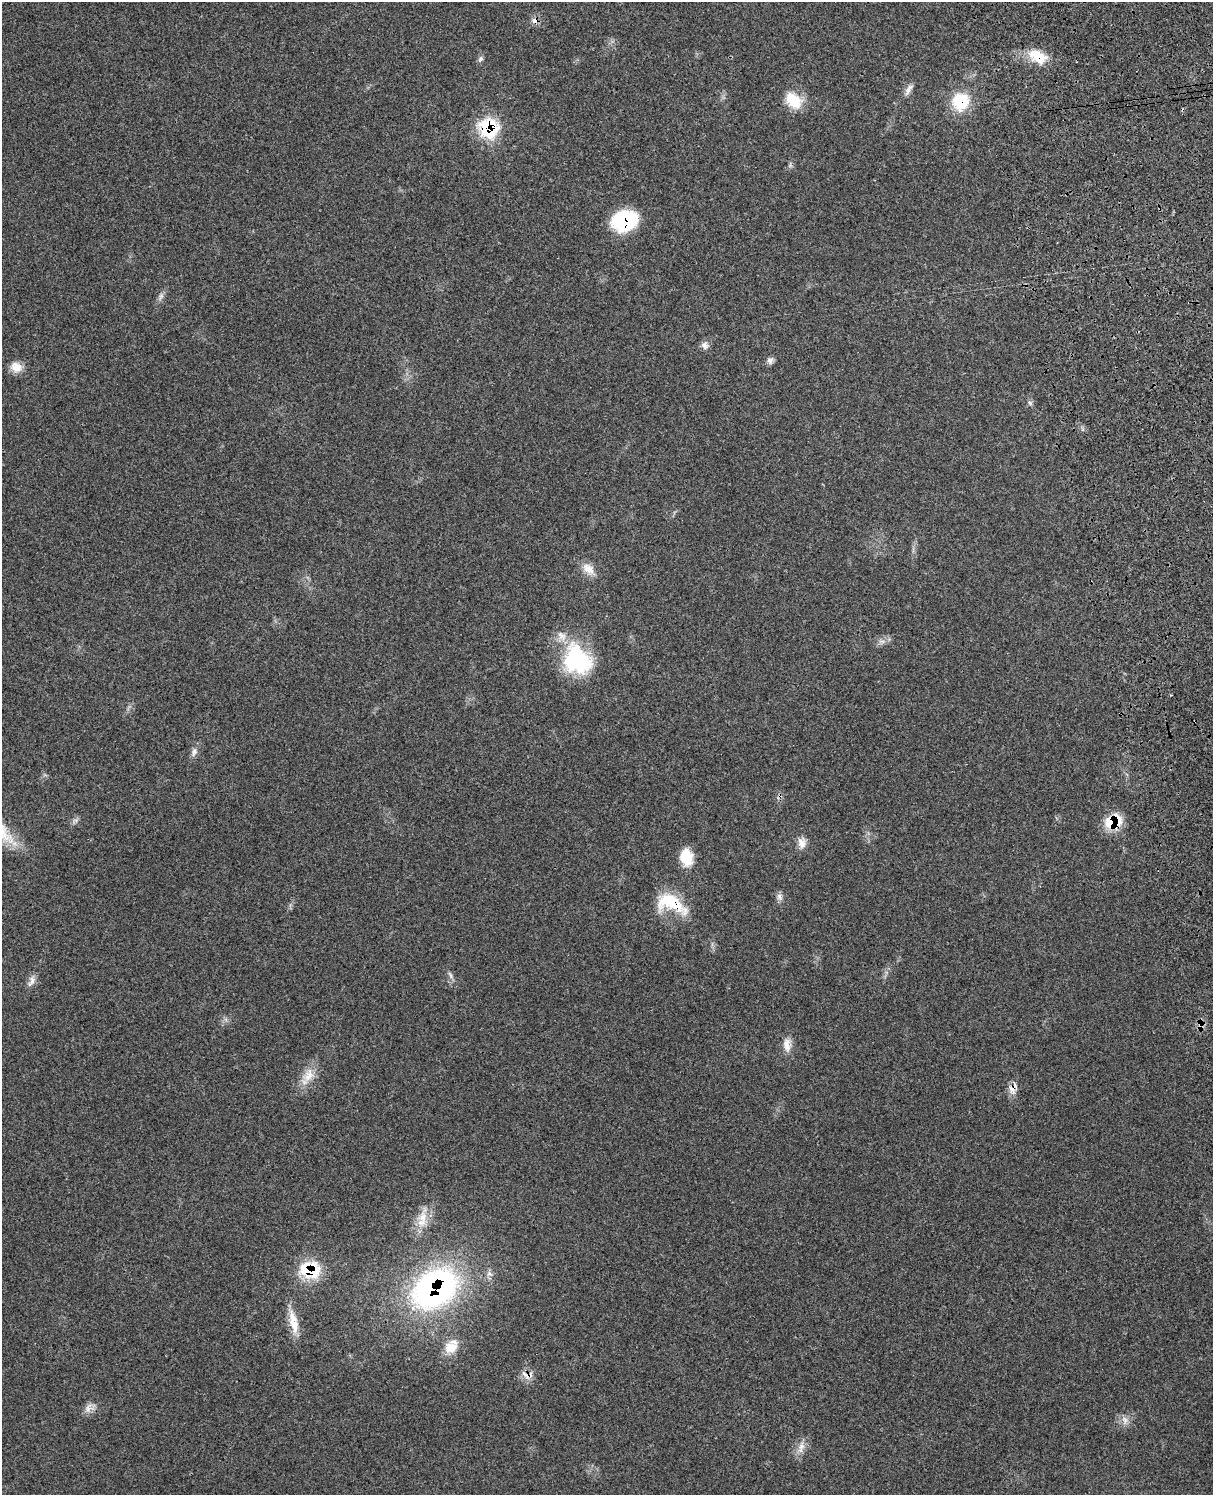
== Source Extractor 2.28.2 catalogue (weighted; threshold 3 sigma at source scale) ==
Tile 6 of 4 x 3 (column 2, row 2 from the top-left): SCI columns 1331-2541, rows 1667-3159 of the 5080 x 4929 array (HDU 1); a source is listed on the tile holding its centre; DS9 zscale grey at full resolution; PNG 1215 x 1497 px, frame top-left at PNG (2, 2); no overlay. Shown black and unused: <1% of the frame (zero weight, under 3 of 4 exposures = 6% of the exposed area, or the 3 px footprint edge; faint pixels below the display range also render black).
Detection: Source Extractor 2.28.2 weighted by HDU 2 'WHT'; one run over the whole footprint, this tile lists its part. Background 0.202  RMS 0.008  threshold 0.0358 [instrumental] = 3 sigma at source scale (4.5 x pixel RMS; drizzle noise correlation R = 1.50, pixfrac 1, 0.05/0.05 arcsec/px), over >= 5 px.
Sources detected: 39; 2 cosmic-ray / hot-pixel residue — not listed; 1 inside a brighter listed object's ellipse — not listed separately; the other 36 listed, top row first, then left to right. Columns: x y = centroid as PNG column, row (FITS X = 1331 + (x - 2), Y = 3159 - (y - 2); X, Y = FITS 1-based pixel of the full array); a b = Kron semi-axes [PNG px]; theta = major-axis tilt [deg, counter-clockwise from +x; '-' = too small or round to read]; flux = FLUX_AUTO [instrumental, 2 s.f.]
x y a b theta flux
535 21 9 6 -19 3.9
1037 56 25 15 -27 19
480 59 9 6 61 2
909 89 16 6 56 4.4
793 100 23 16 -43 19
960 101 22 21 - 29
488 128 18 16 -49 56
624 221 25 18 13 65
161 296 12 5 72 2.9
705 345 11 9 -88 3.7
770 360 9 8 - 2.9
16 367 15 13 -29 8.4
1030 403 6 6 - 1.7
588 569 19 12 -41 8.8
882 641 7 4 -18 2
577 660 40 33 -55 68
194 752 13 7 75 3.7
1113 822 18 14 22 29
802 845 13 10 28 5.6
686 857 20 14 -80 18
779 897 11 7 -69 3.3
671 903 42 21 -22 33
450 975 12 4 -60 2.1
31 982 17 7 65 4.7
1200 1025 14 4 78 3.3
787 1045 18 9 -80 7.6
308 1075 22 14 62 13
1012 1089 12 9 -59 5.9
423 1217 18 12 78 12
310 1270 28 21 -7 33
435 1288 54 38 33 200
294 1324 30 11 -74 15
451 1347 19 15 37 13
88 1408 13 6 76 4.1
1125 1420 11 7 -70 4.3
801 1447 19 8 75 6.6
Overlapping masked pixels (flux is a lower limit): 11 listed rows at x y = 535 21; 1037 56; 960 101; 488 128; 624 221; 1113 822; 671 903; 1200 1025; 1012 1089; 310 1270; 435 1288